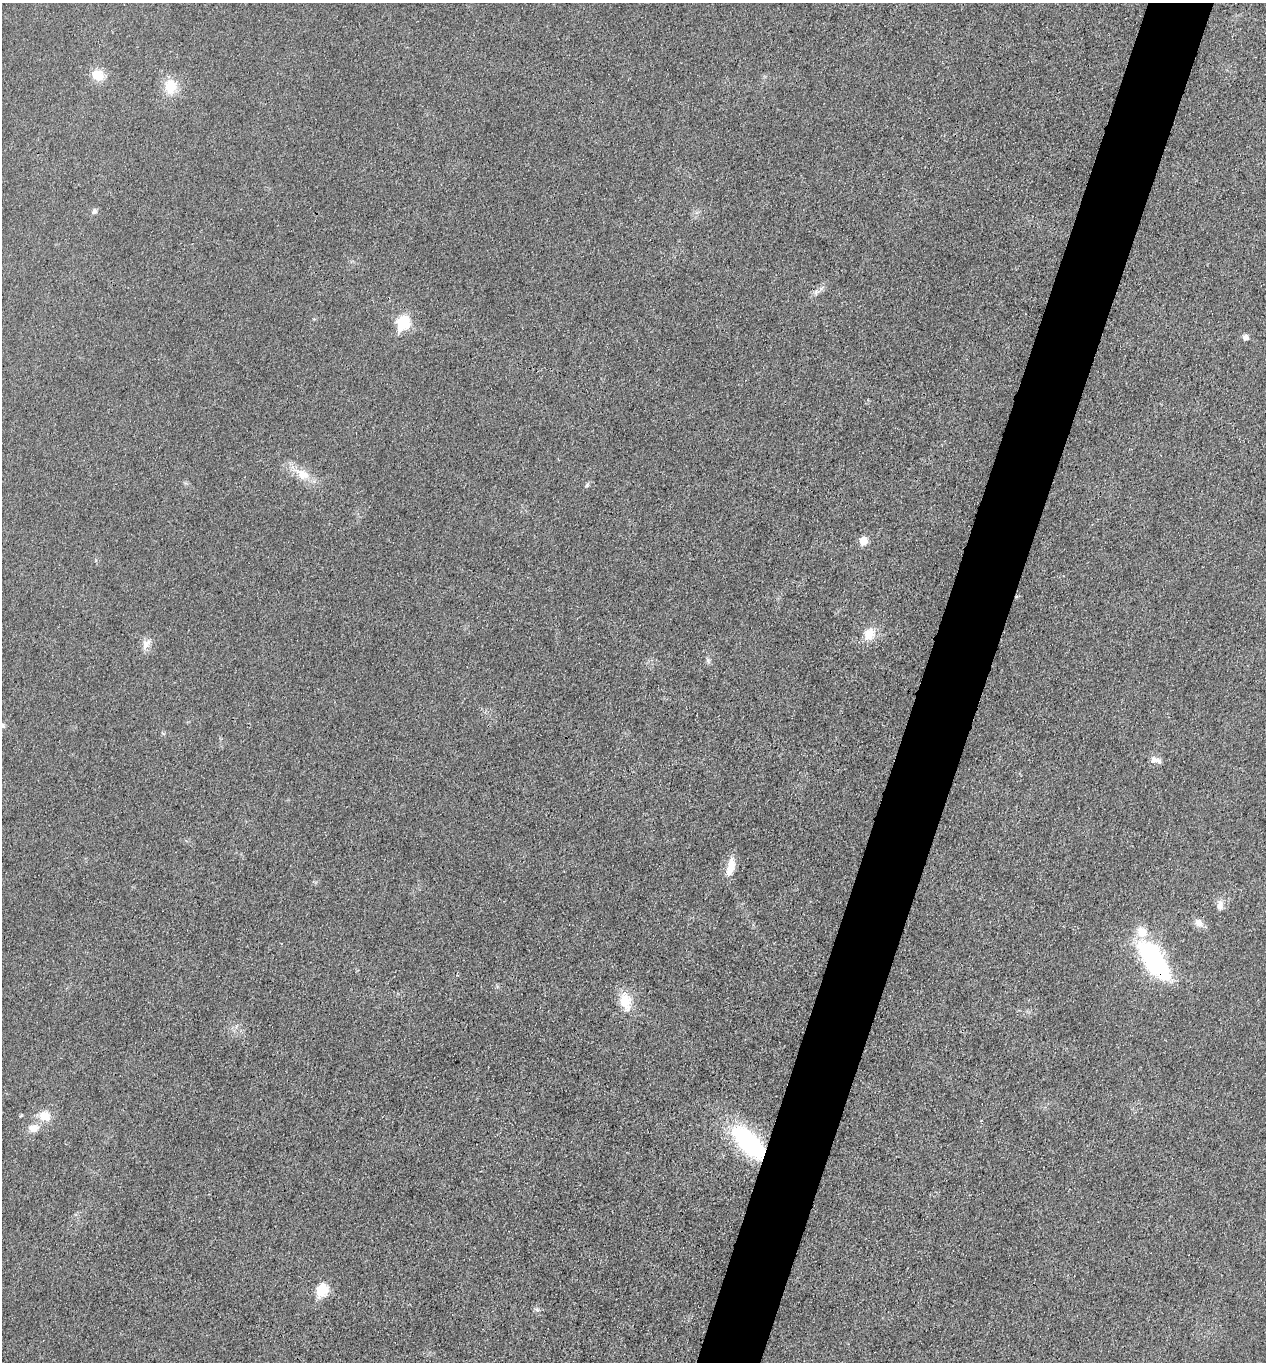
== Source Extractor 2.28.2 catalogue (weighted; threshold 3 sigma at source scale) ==
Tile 10 of 4 x 4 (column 2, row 3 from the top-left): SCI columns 1538-2801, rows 1363-2722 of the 5466 x 5451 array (HDU 1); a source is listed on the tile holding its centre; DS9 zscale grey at full resolution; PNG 1268 x 1364 px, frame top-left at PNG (2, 3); no overlay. Shown black and unused: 5% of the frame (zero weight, under 3 of 4 exposures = <1% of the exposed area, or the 3 px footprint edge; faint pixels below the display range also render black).
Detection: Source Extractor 2.28.2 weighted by HDU 2 'WHT'; one run over the whole footprint, this tile lists its part. Background 0.0176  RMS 0.006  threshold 0.0269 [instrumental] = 3 sigma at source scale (4.5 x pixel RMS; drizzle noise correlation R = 1.50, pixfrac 1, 0.05/0.05 arcsec/px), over >= 5 px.
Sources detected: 26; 2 inside a brighter listed object's ellipse — not listed separately; the other 24 listed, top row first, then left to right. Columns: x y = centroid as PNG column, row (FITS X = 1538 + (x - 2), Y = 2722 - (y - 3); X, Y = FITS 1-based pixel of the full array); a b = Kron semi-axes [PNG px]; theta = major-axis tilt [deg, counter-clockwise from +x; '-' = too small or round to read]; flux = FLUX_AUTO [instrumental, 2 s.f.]
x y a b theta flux
98 75 16 13 -29 8.8
170 86 18 14 -90 12
94 211 7 6 - 2
816 292 8 5 46 1.9
403 323 8 7 - 58
1246 337 6 5 - 2.8
302 474 22 14 -30 11
587 485 8 4 63 1.1
863 540 6 6 - 11
869 634 15 13 47 9.8
146 644 17 10 61 4.9
708 661 7 5 -70 1.4
3 726 7 6 - 1.3
1155 760 16 8 -5 3.5
730 868 19 11 67 8.3
1220 905 14 8 87 3.5
1198 923 12 9 -44 4.6
1155 961 36 15 -55 110
625 1001 25 14 -78 13
45 1116 13 11 -26 9.3
33 1128 16 10 8 5.8
748 1142 39 17 -45 78
321 1290 7 6 - 43
537 1309 8 5 -19 1.3
Overlapping masked pixels (flux is a lower limit): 2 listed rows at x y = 1155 961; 748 1142
Isophote crosses this tile's border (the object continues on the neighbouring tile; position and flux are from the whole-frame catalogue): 1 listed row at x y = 3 726